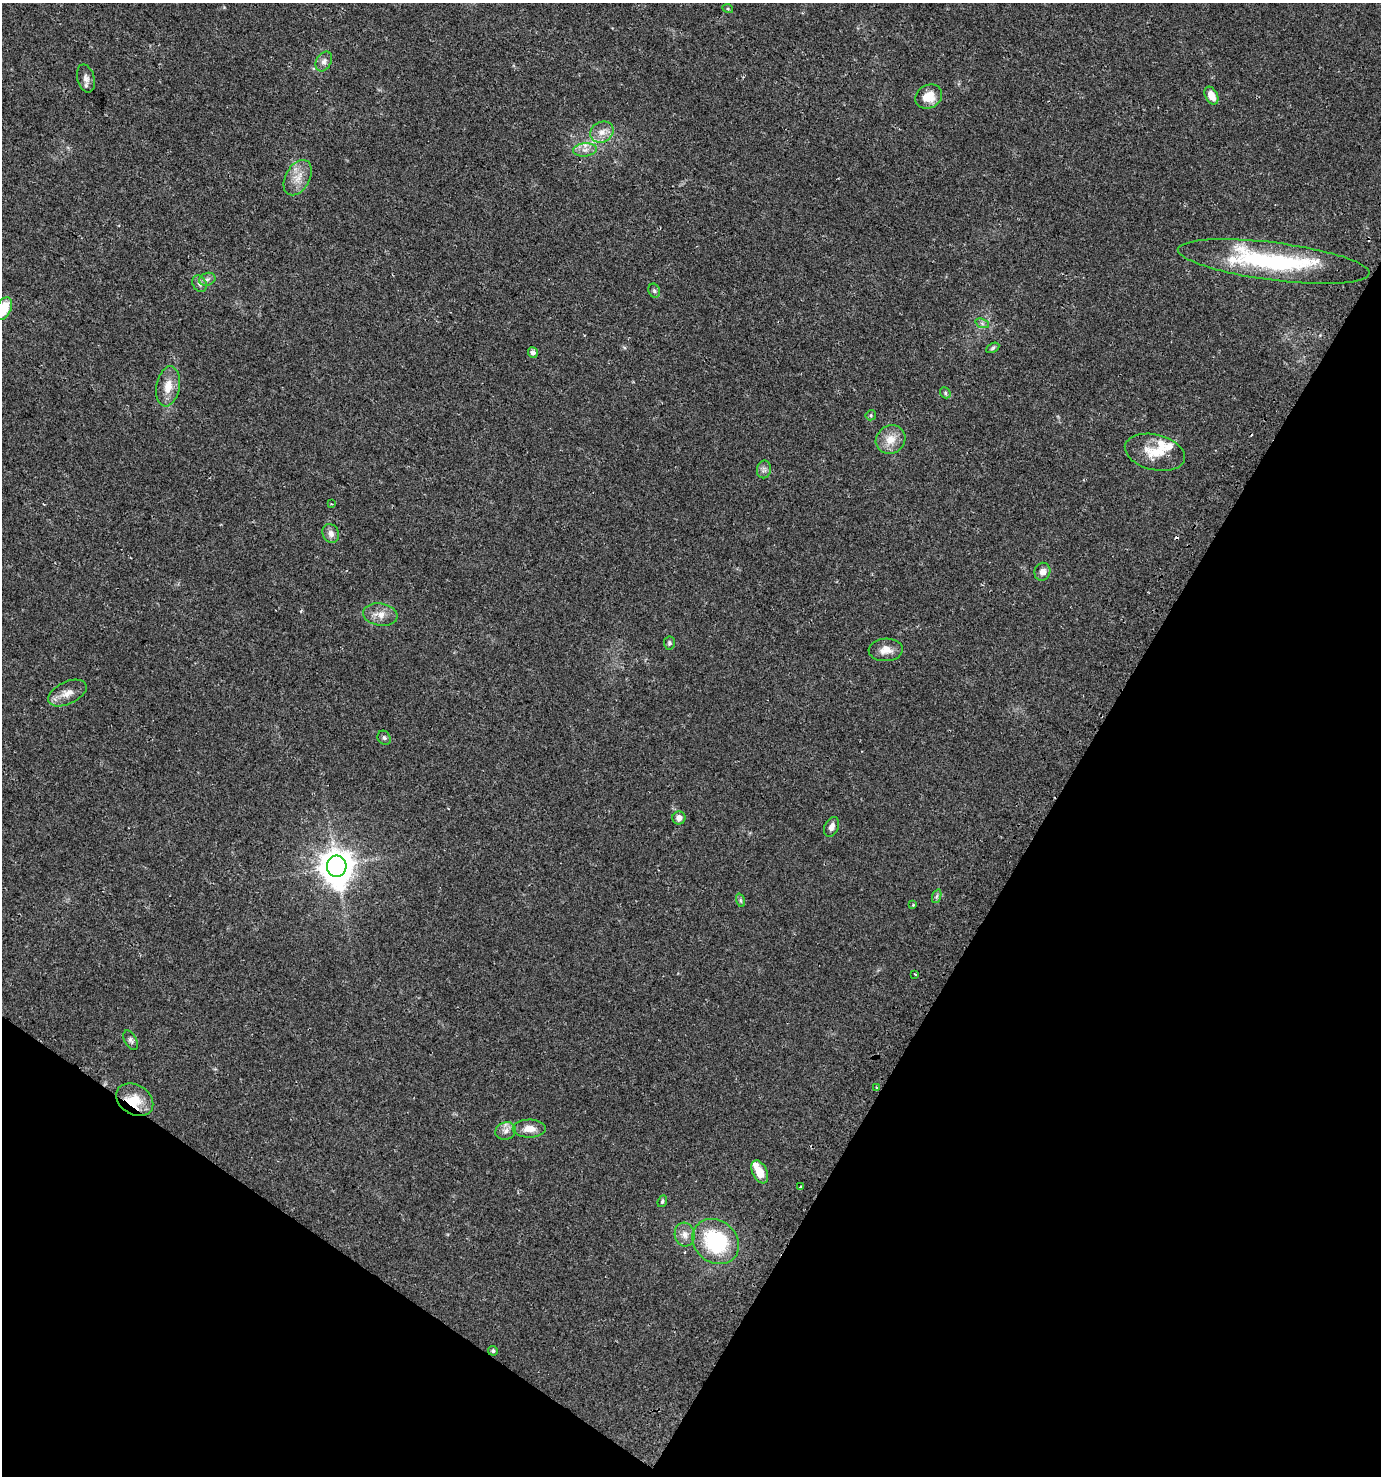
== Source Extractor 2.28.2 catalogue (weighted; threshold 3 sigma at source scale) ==
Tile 15 of 4 x 4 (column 3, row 4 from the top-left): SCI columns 2977-4355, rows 26-1499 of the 6018 x 5937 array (HDU 1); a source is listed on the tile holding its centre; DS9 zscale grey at full resolution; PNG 1383 x 1478 px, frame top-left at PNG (2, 3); each listed source drawn as its Kron ellipse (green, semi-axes under 4 px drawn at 4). Shown black and unused: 29% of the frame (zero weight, under 2 of 3 exposures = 2% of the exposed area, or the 3 px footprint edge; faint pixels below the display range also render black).
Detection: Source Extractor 2.28.2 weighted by HDU 2 'WHT'; one run over the whole footprint, this tile lists its part. Background 0.0616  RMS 0.0082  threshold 0.037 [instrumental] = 3 sigma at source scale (4.5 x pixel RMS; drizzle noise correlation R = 1.50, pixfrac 1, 0.0396/0.0396 arcsec/px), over >= 5 px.
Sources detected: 56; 1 inside a brighter object's white glare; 3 cosmic-ray / hot-pixel residue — neither listed nor drawn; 4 inside a brighter listed object's ellipse — not listed separately; the other 48 listed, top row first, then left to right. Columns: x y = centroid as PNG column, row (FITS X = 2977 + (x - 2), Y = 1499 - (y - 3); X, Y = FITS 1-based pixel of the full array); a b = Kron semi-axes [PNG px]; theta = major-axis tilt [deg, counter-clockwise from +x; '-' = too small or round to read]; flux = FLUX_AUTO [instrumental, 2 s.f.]
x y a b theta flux
728 9 5 3 - 0.71
324 61 10 7 60 3.6
86 78 14 8 -74 4.5
929 96 14 11 30 13
1211 96 9 6 -63 9.2
602 132 12 10 30 7.3
585 150 12 6 5 4.9
298 178 19 12 60 11
1274 261 97 19 -7 110
207 279 8 6 21 2.6
200 284 9 6 -60 2.9
654 291 7 5 -68 1.7
4 309 12 7 64 22
982 323 7 4 -19 1.7
993 348 7 4 28 1.3
533 353 5 5 - 3.1
168 386 20 11 80 12
945 393 6 5 - 1.3
871 415 5 5 - 1.2
891 440 15 14 - 12
1155 452 31 17 -14 19
764 469 9 7 78 2.7
331 504 3 2 - 1.1
331 534 10 8 -65 4.4
1042 572 9 7 71 5.1
380 615 17 11 -8 8.4
669 643 6 5 - 1.6
886 650 17 11 3 8.3
67 693 21 11 25 8.8
384 738 7 6 - 1.9
679 818 7 6 - 4.5
831 827 10 7 66 4.3
337 866 10 9 - 1500
937 896 7 4 71 1.6
740 900 7 4 -72 1.5
913 905 3 3 - 0.59
915 974 3 3 - 1.2
131 1040 10 6 -63 2.5
877 1088 3 3 - 2.3
135 1100 20 14 -32 17
529 1129 16 9 1 8.9
506 1131 10 8 20 4.5
760 1172 12 7 -65 11
801 1187 3 3 - 2.6
662 1201 6 4 69 1.2
685 1234 12 10 -76 5.8
716 1241 25 21 -40 67
493 1351 5 5 - 1.7
Overlapping masked pixels (flux is a lower limit): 2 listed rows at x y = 1274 261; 877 1088
Isophote crosses this tile's border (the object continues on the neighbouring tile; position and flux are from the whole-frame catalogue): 1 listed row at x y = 4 309